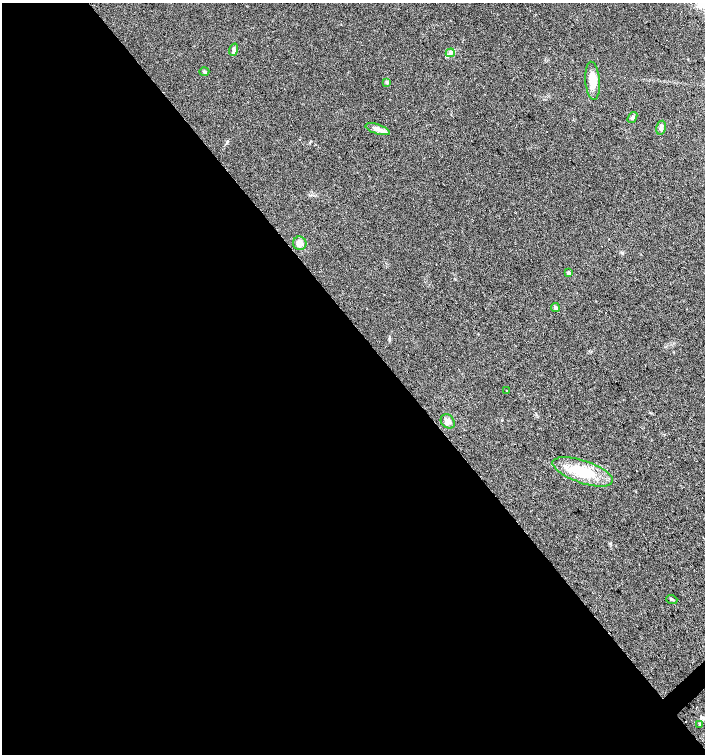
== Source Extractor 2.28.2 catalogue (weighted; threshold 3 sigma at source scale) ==
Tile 9 of 4 x 4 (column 1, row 3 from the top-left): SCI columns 147-1552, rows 1508-3010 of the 5979 x 6015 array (HDU 1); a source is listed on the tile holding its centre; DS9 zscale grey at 2 x 2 block average (1 PNG px = mean of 2 x 2 image px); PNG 707 x 756 px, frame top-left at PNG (2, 3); each listed source drawn as its Kron ellipse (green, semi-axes under 4 px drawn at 4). Shown black and unused: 57% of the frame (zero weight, under 2 of 3 exposures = <1% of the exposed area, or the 3 px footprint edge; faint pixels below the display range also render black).
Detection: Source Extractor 2.28.2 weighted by HDU 2 'WHT'; one run over the whole footprint, this tile lists its part. Background 0.0447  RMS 0.0057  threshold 0.0256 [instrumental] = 3 sigma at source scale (4.5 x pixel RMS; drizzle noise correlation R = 1.50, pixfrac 1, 0.0396/0.0396 arcsec/px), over >= 5 px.
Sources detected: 20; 3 cosmic-ray / hot-pixel residue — neither listed nor drawn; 1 inside a brighter listed object's ellipse — not listed separately; the other 16 listed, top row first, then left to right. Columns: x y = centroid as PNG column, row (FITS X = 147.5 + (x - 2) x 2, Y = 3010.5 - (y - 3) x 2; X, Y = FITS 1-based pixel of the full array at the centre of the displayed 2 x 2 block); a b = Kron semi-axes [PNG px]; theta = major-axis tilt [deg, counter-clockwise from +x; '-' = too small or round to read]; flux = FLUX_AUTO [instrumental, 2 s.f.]
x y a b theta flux
234 50 6 2 71 2.3
450 53 4 3 - 2.8
204 72 5 3 - 1.8
593 81 19 7 -85 17
387 82 4 3 - 1.6
632 117 6 4 52 2.6
661 128 7 5 79 4
378 129 12 5 -17 7.1
300 243 7 6 - 9.1
569 273 3 3 - 7
555 308 4 3 - 2.9
507 390 2 2 - 2.6
448 421 8 6 -46 6.5
583 472 31 11 -19 47
672 599 5 2 - 1.5
700 724 3 2 - 1.2
Diffuse or blended objects may show on this block-average render without a row.